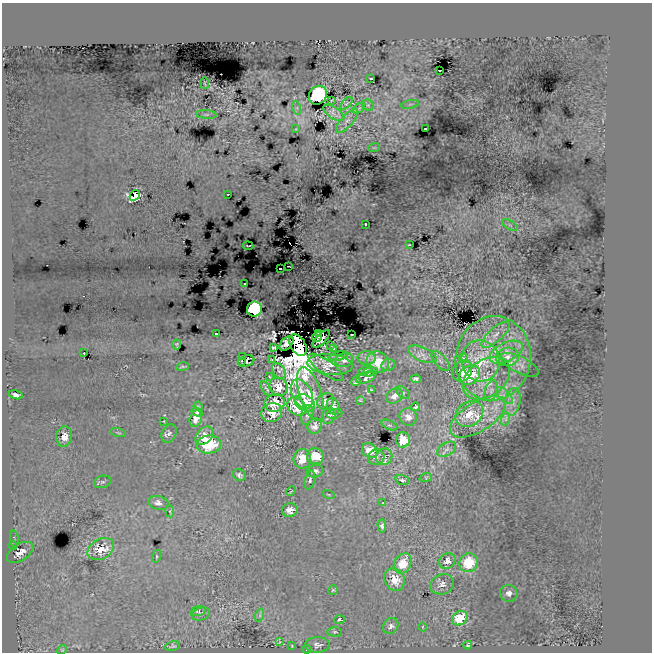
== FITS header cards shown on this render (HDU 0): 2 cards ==
NAXIS1  =                  650
NAXIS2  =                  650

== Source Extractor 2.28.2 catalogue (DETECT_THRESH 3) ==
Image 650 x 650 px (HDU 0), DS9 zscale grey, 1 PNG px = 1 image px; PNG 654 x 654 px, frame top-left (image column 1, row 650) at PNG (2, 3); each listed source drawn as its Kron ellipse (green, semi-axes under 4 px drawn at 4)
Background -8.49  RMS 13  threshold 38.8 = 3 sigma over >= 5 px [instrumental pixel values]
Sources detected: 156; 3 with non-positive FLUX_AUTO (blend fragments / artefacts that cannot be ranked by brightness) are neither listed nor drawn; the other 153 listed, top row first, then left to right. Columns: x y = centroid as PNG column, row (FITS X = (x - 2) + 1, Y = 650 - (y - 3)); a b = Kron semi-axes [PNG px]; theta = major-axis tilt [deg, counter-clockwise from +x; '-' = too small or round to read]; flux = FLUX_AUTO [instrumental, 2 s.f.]
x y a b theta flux
440 70 3 2 - 1900
371 79 3 3 - 730
205 83 5 3 - 800
318 95 10 8 50 120000
332 100 4 2 - 860
346 103 8 3 49 1300
410 104 9 3 13 1800
368 105 6 5 - 1600
297 108 7 4 -72 1800
359 108 7 3 35 1100
334 113 12 5 -33 5600
206 114 10 4 -5 1900
347 121 15 6 48 5200
296 129 4 4 - 740
425 129 2 2 - 470
374 148 6 3 19 800
228 194 2 2 - 790
135 195 6 4 59 140000
365 224 2 2 - 940
510 225 9 3 -32 1600
409 245 3 2 - 560
248 246 5 2 - 480
288 266 3 2 - 760
280 268 3 2 - 6200
245 284 2 2 - 750
254 309 7 7 - 170000
216 333 3 2 - 560
318 333 4 3 - 980
352 335 3 2 - 610
496 335 18 6 42 8000
317 337 5 4 - 1700
321 339 11 5 47 1600
286 343 8 5 47 1900
177 345 5 3 - 1100
298 345 12 7 -61 110000
331 346 3 2 - 560
273 347 4 3 - 1200
334 348 3 3 - 1500
506 352 18 9 26 9600
84 353 3 2 - 730
422 354 15 7 -23 6400
338 356 10 4 14 1700
242 357 2 2 - 640
507 357 12 9 11 6700
367 358 9 7 -2 3800
463 358 5 3 - 1000
493 358 42 37 80 81000
272 360 3 2 - 580
344 360 9 7 12 3600
242 361 2 2 - 920
246 361 8 5 19 3700
440 361 12 6 -50 3500
480 361 21 19 -78 33000
378 362 11 10 - 19000
330 364 23 10 -5 10000
388 365 7 5 25 1900
520 365 21 8 -27 5200
183 367 6 2 12 1300
326 367 21 7 -36 5900
279 371 8 6 -55 2200
365 371 7 4 27 4500
462 371 11 9 58 15000
370 372 8 3 12 3500
469 375 11 9 35 48000
270 377 4 2 - 660
366 378 10 5 17 3500
486 378 26 18 36 23000
416 379 5 4 - 2200
356 381 5 3 - 1700
278 387 9 9 - 10000
267 389 9 3 -56 1100
371 390 3 2 - 750
491 391 11 6 74 4300
403 392 8 5 -42 2100
302 394 16 9 -64 11000
311 394 28 11 -71 20000
16 395 7 4 -14 3800
394 396 9 7 32 6800
505 396 11 5 -44 4200
360 400 3 2 - 720
325 401 9 7 41 4700
512 402 14 8 77 7100
275 403 10 8 17 15000
305 403 11 8 -28 24000
198 406 4 3 - 870
297 406 10 8 -40 28000
333 406 9 6 -73 5000
415 407 4 3 - 1100
197 412 6 4 -19 1800
272 413 10 9 - 13000
334 414 8 5 10 3500
469 414 15 12 35 15000
307 415 10 6 76 2700
329 416 8 6 69 3500
408 417 9 8 - 6000
478 417 31 14 32 21000
196 419 8 6 78 8100
506 419 7 4 72 2000
164 421 2 2 - 630
389 425 8 4 -25 1600
314 426 8 7 - 4500
118 433 8 3 -13 1000
169 434 10 7 67 2900
205 436 10 7 47 10000
64 437 10 8 85 9600
403 440 7 7 - 21000
209 444 12 9 8 57000
447 449 10 6 31 3600
370 451 8 7 - 13000
315 456 8 7 - 16000
376 457 8 7 - 3200
384 457 8 8 - 4600
302 459 10 8 89 15000
315 471 8 6 14 2900
239 475 6 5 - 2200
426 477 6 4 19 1200
310 480 9 5 77 2100
402 480 7 5 -20 1700
102 482 8 6 15 2300
291 491 5 3 - 850
329 494 6 3 -19 780
383 502 3 2 - 530
158 503 10 7 -13 5400
290 510 8 7 - 5600
170 511 6 3 -82 980
382 526 6 4 -89 2500
14 539 8 3 -85 1300
13 546 4 3 - 740
101 549 14 10 29 21000
20 552 15 8 33 8600
157 556 6 4 75 1100
447 561 8 7 - 7200
403 563 11 8 58 21000
469 563 9 9 - 35000
394 579 12 9 -60 19000
442 584 12 10 22 6400
333 590 5 5 - 1100
509 593 8 8 - 4400
198 611 8 4 16 1300
201 614 9 6 18 2500
260 615 7 4 72 1600
460 618 8 6 34 30000
339 620 5 4 - 2000
391 626 8 7 - 4300
423 627 5 3 - 740
335 632 7 4 -1 1600
279 642 3 2 - 580
317 645 12 8 0 3800
468 645 4 4 - 960
172 646 8 4 13 1800
292 646 3 2 - 590
307 649 4 3 - 650
62 650 5 4 - 950
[3 non-positive-flux detections neither listed nor drawn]